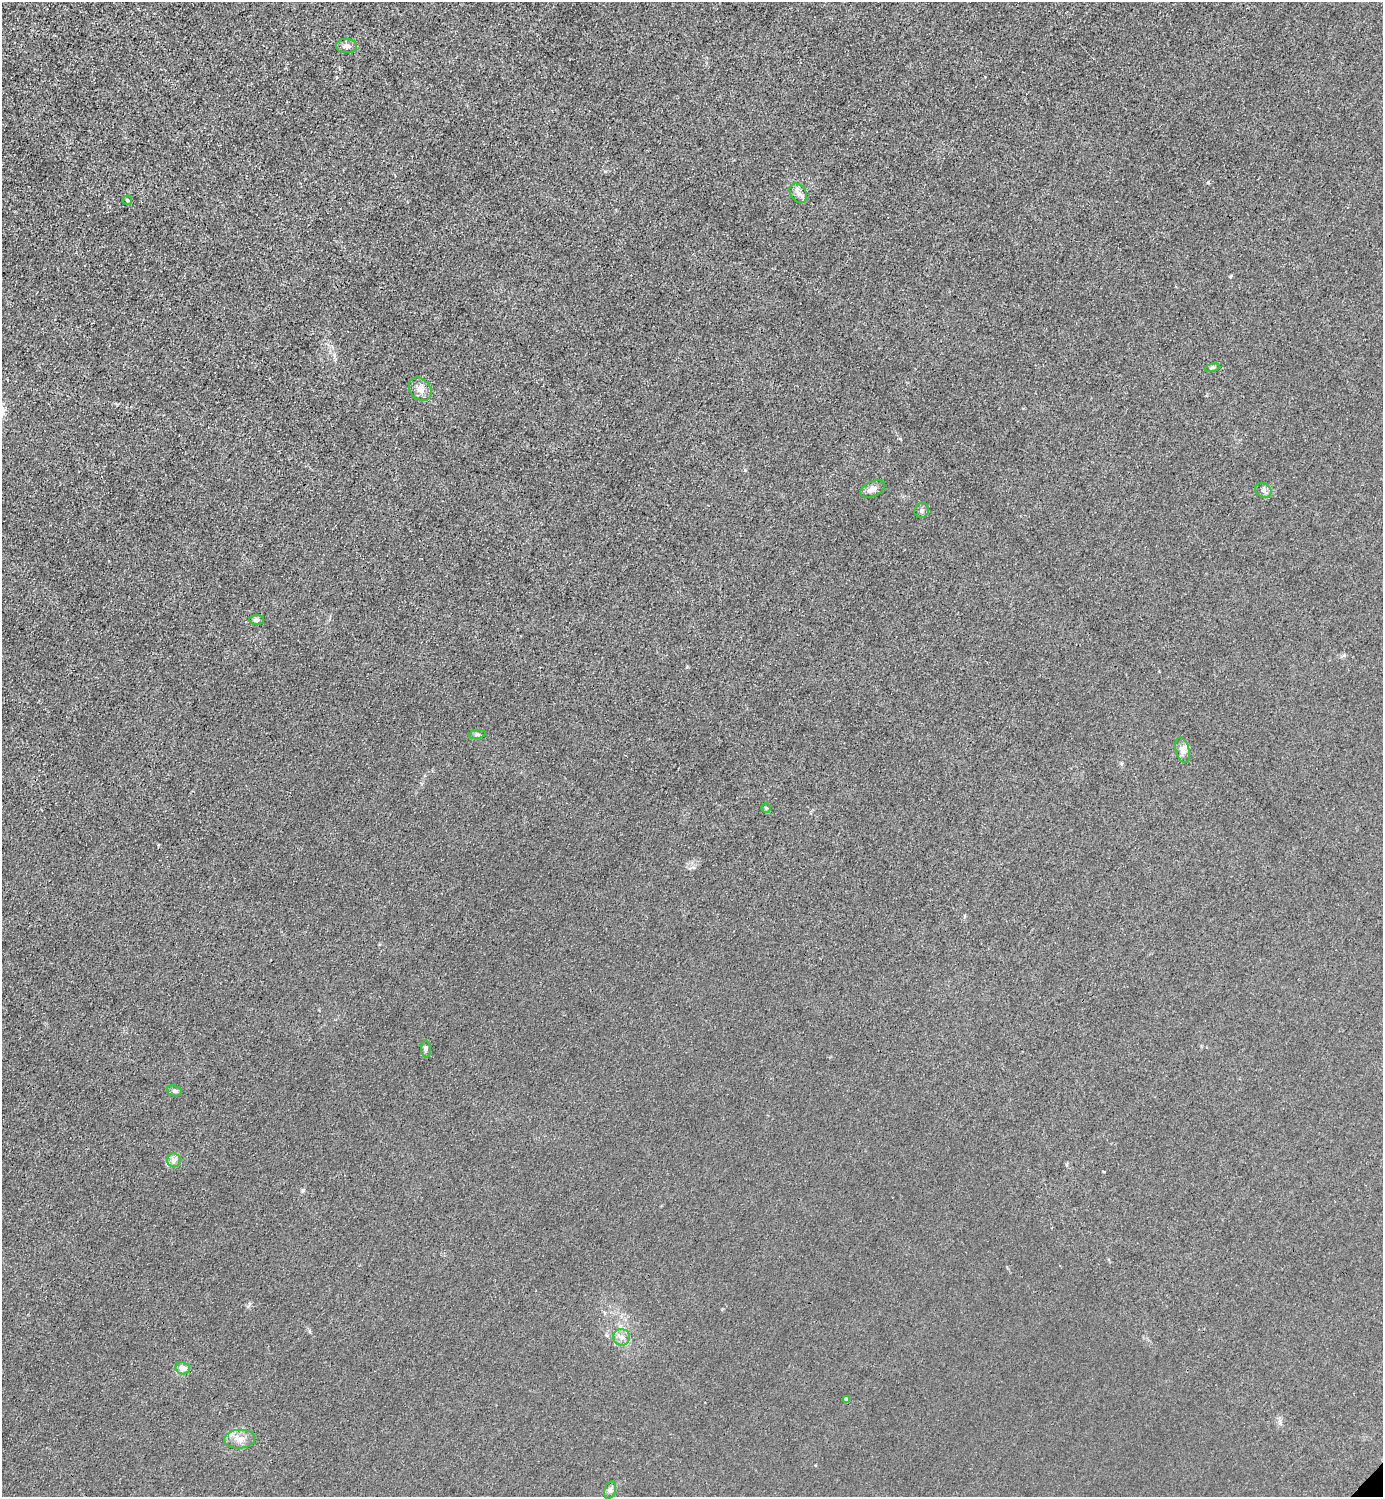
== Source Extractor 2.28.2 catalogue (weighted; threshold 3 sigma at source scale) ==
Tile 11 of 4 x 4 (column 3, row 3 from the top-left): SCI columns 3065-4445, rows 1498-2992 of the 5985 x 5985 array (HDU 1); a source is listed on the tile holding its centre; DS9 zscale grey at full resolution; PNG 1385 x 1499 px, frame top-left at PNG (2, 2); each listed source drawn as its Kron ellipse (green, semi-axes under 4 px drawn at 4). Shown black and unused: <1% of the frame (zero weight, under 3 of 4 exposures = <1% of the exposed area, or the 3 px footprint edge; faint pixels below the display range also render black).
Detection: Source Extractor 2.28.2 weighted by HDU 2 'WHT'; one run over the whole footprint, this tile lists its part. Background 0.0215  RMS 0.0062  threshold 0.0279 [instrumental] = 3 sigma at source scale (4.5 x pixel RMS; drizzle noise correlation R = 1.50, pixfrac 1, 0.05/0.05 arcsec/px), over >= 5 px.
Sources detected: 20; all 20 listed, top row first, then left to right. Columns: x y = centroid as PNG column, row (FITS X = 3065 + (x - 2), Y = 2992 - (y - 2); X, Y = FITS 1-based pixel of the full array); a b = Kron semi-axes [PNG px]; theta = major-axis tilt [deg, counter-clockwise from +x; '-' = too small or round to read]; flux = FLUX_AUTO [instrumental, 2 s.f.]
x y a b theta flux
347 46 10 7 -3 2.7
798 193 10 7 -54 3.2
127 200 5 4 - 0.94
1212 368 7 3 11 0.98
420 389 13 10 -48 4.8
872 489 13 7 24 4.2
1263 490 8 7 - 2.1
922 510 8 7 - 1.7
256 620 7 5 2 1.6
477 734 8 4 8 1.2
1183 750 13 6 -74 3.2
766 808 4 4 - 0.75
426 1049 8 5 -89 1.4
174 1091 7 5 -19 1.3
174 1160 7 6 - 2.2
621 1337 8 8 - 3.2
183 1368 7 6 - 5.8
846 1400 4 4 - 2.9
239 1439 15 9 5 6.1
610 1490 9 6 71 1.9
Unlisted compact peaks at least as high as the median listed source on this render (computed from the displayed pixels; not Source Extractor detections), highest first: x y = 1208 182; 303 1190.